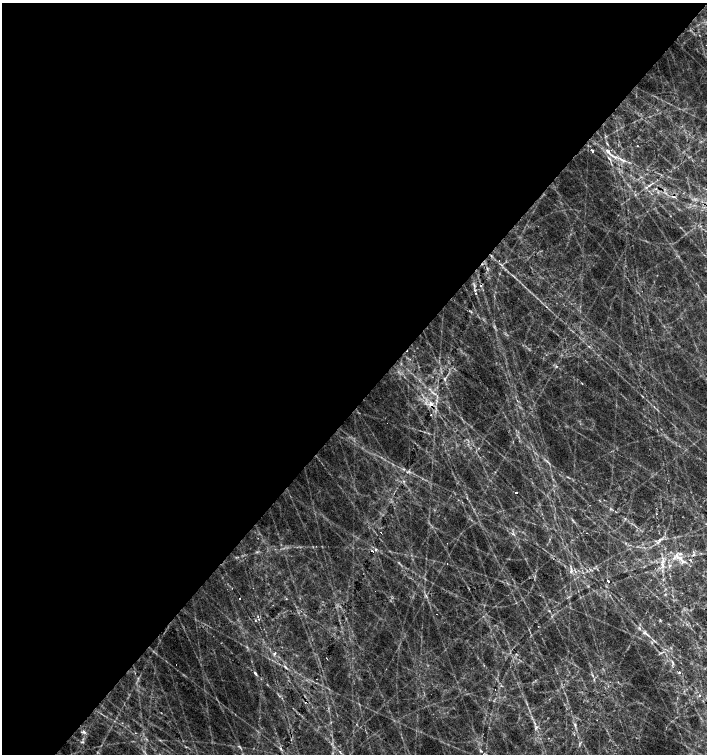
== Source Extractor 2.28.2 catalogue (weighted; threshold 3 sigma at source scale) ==
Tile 5 of 4 x 4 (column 1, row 2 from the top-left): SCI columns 162-1570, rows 3011-4513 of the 6022 x 6017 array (HDU 1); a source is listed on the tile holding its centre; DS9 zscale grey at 2 x 2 block average (1 PNG px = mean of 2 x 2 image px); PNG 709 x 756 px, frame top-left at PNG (2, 3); no overlay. Shown black and unused: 54% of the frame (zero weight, under 2 of 3 exposures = <1% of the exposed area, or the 3 px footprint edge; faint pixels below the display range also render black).
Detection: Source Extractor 2.28.2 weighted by HDU 2 'WHT'; one run over the whole footprint, this tile lists its part. Background 0.129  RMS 0.014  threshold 0.0634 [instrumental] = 3 sigma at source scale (4.5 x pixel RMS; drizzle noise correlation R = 1.50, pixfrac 1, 0.0396/0.0396 arcsec/px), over >= 5 px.
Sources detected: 70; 7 cosmic-ray / hot-pixel residue — not listed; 3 inside a brighter listed object's ellipse — not listed separately; the other 60 listed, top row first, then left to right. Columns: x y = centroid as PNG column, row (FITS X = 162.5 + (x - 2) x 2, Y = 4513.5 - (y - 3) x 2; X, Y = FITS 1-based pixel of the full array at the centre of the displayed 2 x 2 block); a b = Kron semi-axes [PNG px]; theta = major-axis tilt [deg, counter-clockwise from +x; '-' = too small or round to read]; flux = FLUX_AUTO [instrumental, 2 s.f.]
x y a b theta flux
607 144 6 2 -54 4
637 145 2 2 - 3.4
593 151 2 2 - 11
608 152 14 4 -49 22
609 158 5 2 - 4.1
620 159 8 3 -38 11
649 185 5 2 - 4.9
673 196 5 5 - 7.9
499 261 2 2 - 2.3
487 269 4 2 - 3.8
475 290 3 2 - 3.7
475 293 2 2 - 5.6
432 392 6 2 -45 6.6
431 404 7 4 -86 15
431 415 2 2 - 1.6
547 461 6 2 -45 4.7
404 481 3 2 - 2.7
516 492 2 2 - 8.8
604 500 2 2 - 1.5
381 532 2 2 - 3.8
586 533 2 2 - 0.9
258 538 2 2 - 4
659 540 5 4 - 7.6
376 549 4 3 - 3.6
372 551 2 2 - 6.7
680 554 5 3 - 6.4
680 558 11 3 -37 20
690 560 2 2 - 6.6
662 563 13 4 82 20
447 564 2 2 - 2
571 571 4 3 - 5.6
608 581 3 2 - 11
665 594 3 2 - 2.4
239 598 2 2 - 5.4
286 599 2 2 - 1.7
549 611 3 3 - 2.2
255 620 3 2 - 2.3
538 626 2 2 - 1.9
639 628 5 3 - 6.1
644 633 4 4 - 7.1
648 635 7 2 -39 6.7
274 653 2 2 - 8.4
661 653 3 2 - 3.1
326 658 2 2 - 2.4
673 663 6 3 -63 6.1
285 667 6 3 -41 5.5
679 672 2 2 - 5.1
255 673 6 3 -55 5.9
592 675 3 3 - 3.2
495 689 2 2 - 1.3
699 695 2 2 - 5.2
575 725 5 3 - 5.2
536 728 6 3 57 6.9
84 732 6 4 -40 7.7
82 742 5 2 - 3.7
579 744 5 2 - 3.3
239 746 3 2 - 2.8
281 749 5 3 - 4.8
481 751 5 3 - 4.9
340 752 2 2 - 4.3
Overlapping masked pixels (flux is a lower limit): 3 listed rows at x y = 673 196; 431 404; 690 560
Diffuse or blended objects may show on this block-average render without a row.